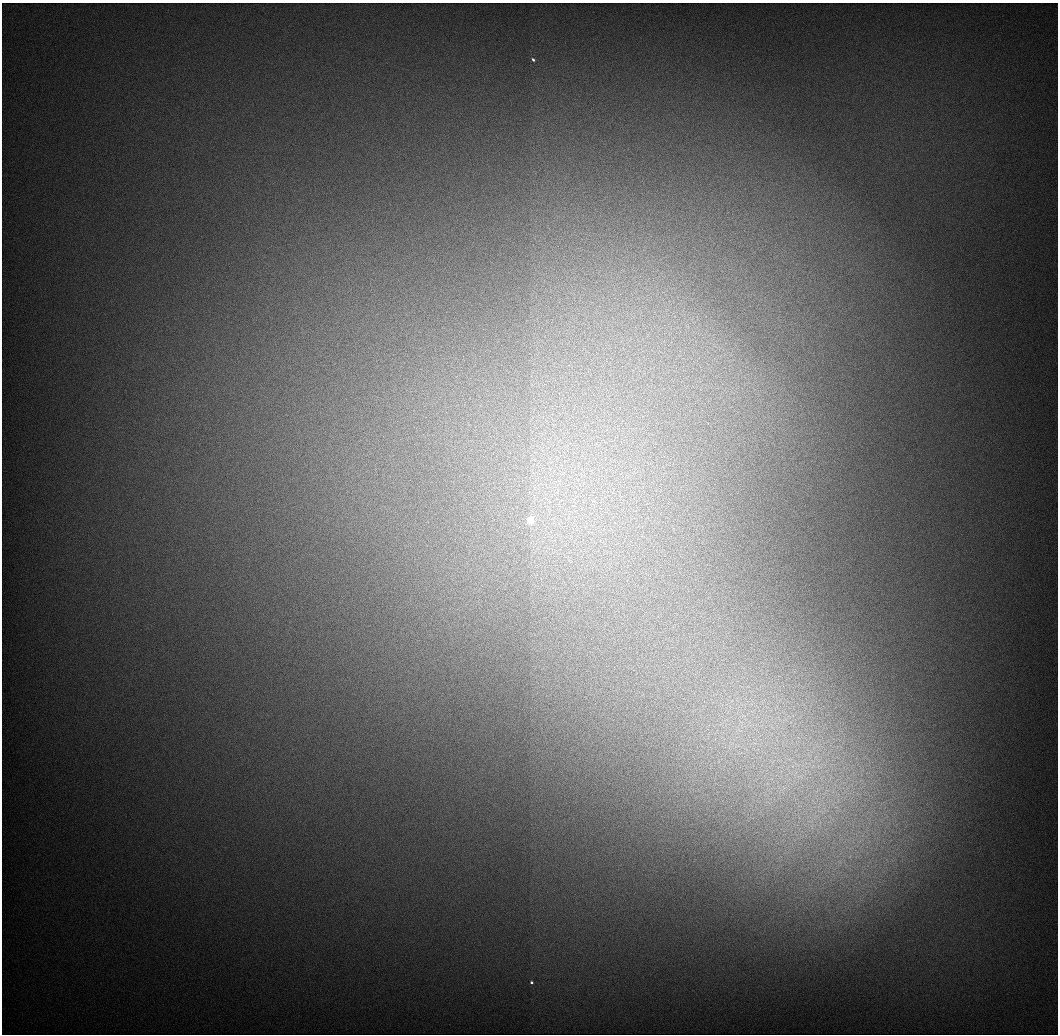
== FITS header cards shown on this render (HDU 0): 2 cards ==
NAXIS1  =                 1056 / Length of Axis 1 (Serial)
NAXIS2  =                 1032 / Length of Axis 2 (Parallel)

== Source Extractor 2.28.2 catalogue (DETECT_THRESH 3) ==
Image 1056 x 1032 px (HDU 0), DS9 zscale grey, 1 PNG px = 1 image px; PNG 1060 x 1036 px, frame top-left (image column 1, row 1032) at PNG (2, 3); no overlay
Background 548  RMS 5.8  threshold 17.5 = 3 sigma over >= 5 px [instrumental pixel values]
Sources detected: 6; all 6 listed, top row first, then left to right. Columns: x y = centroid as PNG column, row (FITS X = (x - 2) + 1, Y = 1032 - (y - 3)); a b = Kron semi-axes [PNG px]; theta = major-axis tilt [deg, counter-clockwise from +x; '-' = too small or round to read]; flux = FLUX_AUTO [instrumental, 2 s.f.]
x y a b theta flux
533 60 4 3 - 980
530 520 4 3 - 24000
800 776 14 6 -2 3500
821 811 20 6 -15 5000
812 826 10 4 -85 1500
531 982 3 3 - 1200